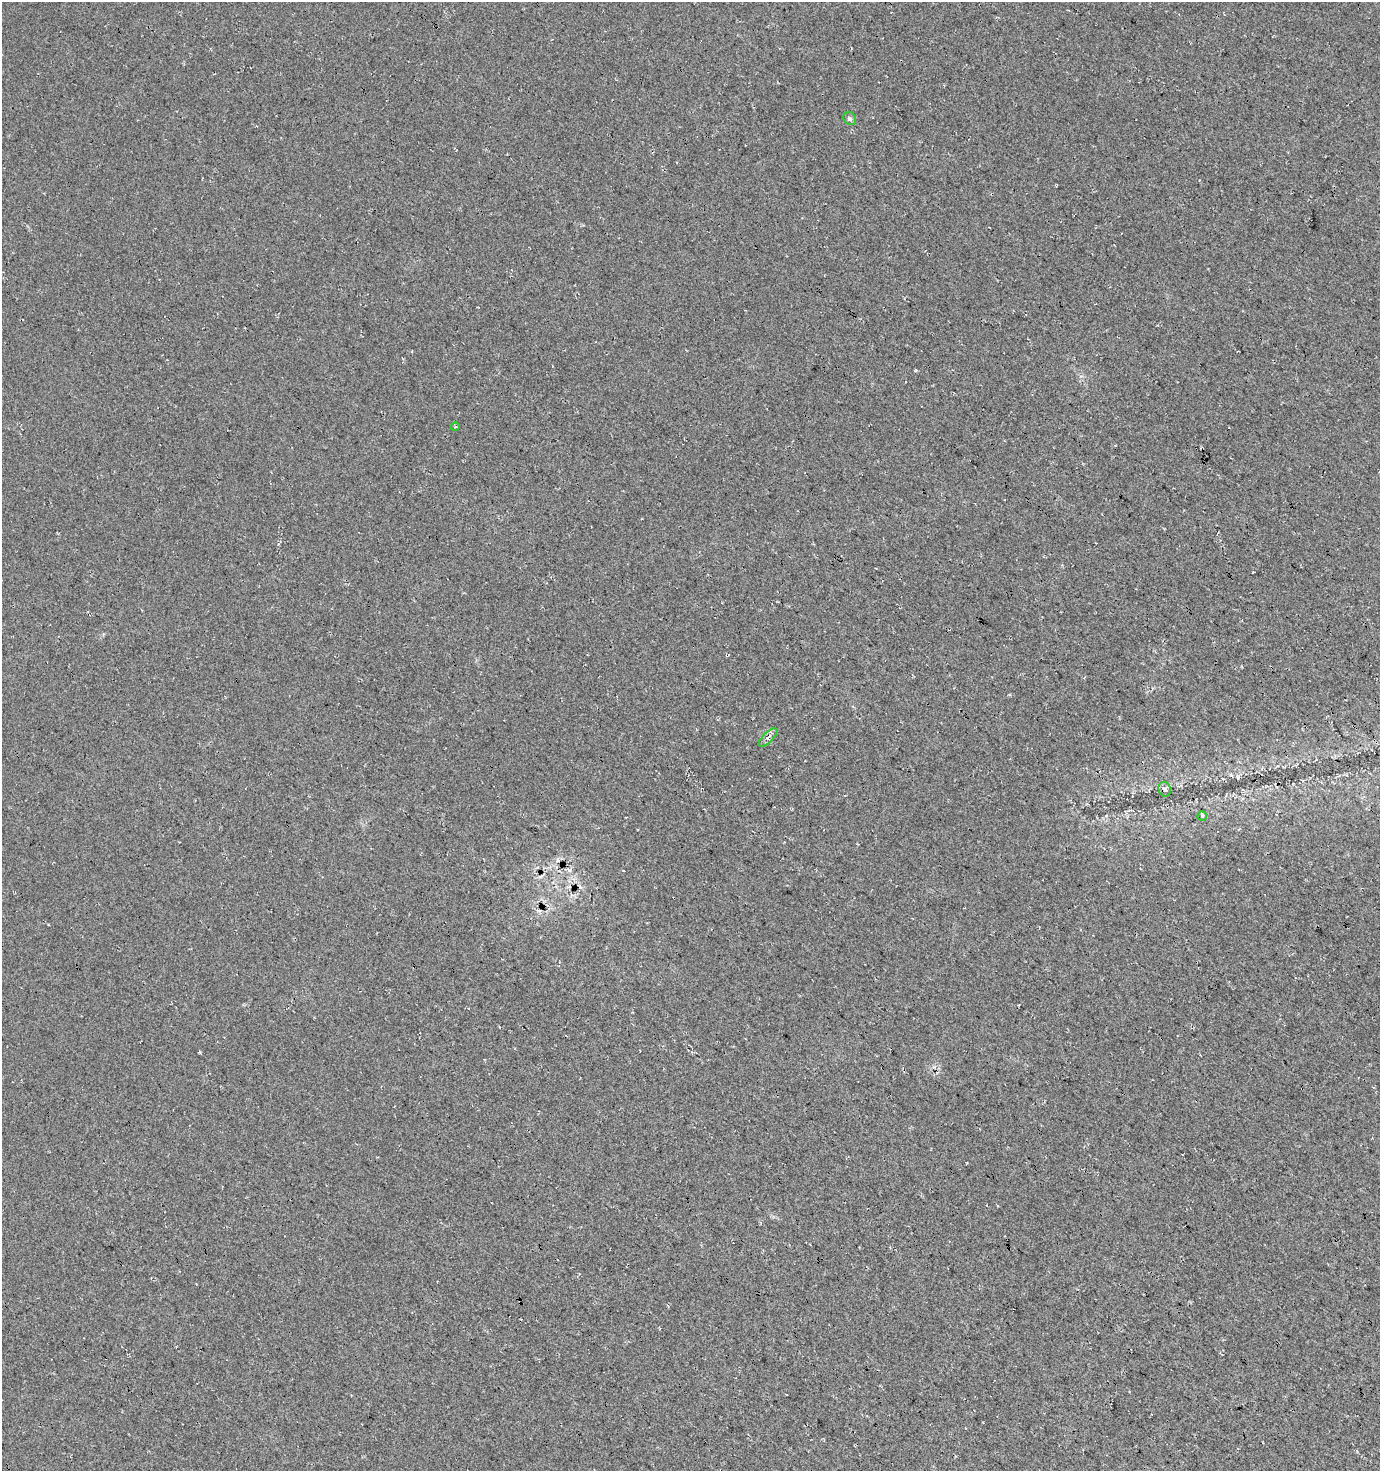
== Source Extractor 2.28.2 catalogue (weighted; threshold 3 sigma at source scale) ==
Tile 6 of 4 x 4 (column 2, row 2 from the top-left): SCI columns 1567-2944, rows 2948-4416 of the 5954 x 5886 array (HDU 1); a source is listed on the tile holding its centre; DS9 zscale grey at full resolution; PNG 1382 x 1473 px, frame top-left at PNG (2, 2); each listed source drawn as its Kron ellipse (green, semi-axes under 4 px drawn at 4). Shown black and unused: <1% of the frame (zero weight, under 3 of 4 exposures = <1% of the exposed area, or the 3 px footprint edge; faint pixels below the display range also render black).
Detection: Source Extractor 2.28.2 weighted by HDU 2 'WHT'; one run over the whole footprint, this tile lists its part. Background 0.0167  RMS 0.0086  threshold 0.0389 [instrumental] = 3 sigma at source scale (4.5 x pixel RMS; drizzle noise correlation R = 1.50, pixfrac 1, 0.0396/0.0396 arcsec/px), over >= 5 px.
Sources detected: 7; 2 cosmic-ray / hot-pixel residue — neither listed nor drawn; the other 5 listed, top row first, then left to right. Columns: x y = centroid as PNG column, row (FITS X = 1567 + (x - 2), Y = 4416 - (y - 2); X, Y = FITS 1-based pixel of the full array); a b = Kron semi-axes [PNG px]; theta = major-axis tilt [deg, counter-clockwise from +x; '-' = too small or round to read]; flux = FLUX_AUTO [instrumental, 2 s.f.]
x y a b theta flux
850 119 7 6 - 2.2
455 427 4 3 - 0.72
768 737 12 5 44 3.2
1165 789 7 6 - 2.4
1202 816 4 4 - 1.1